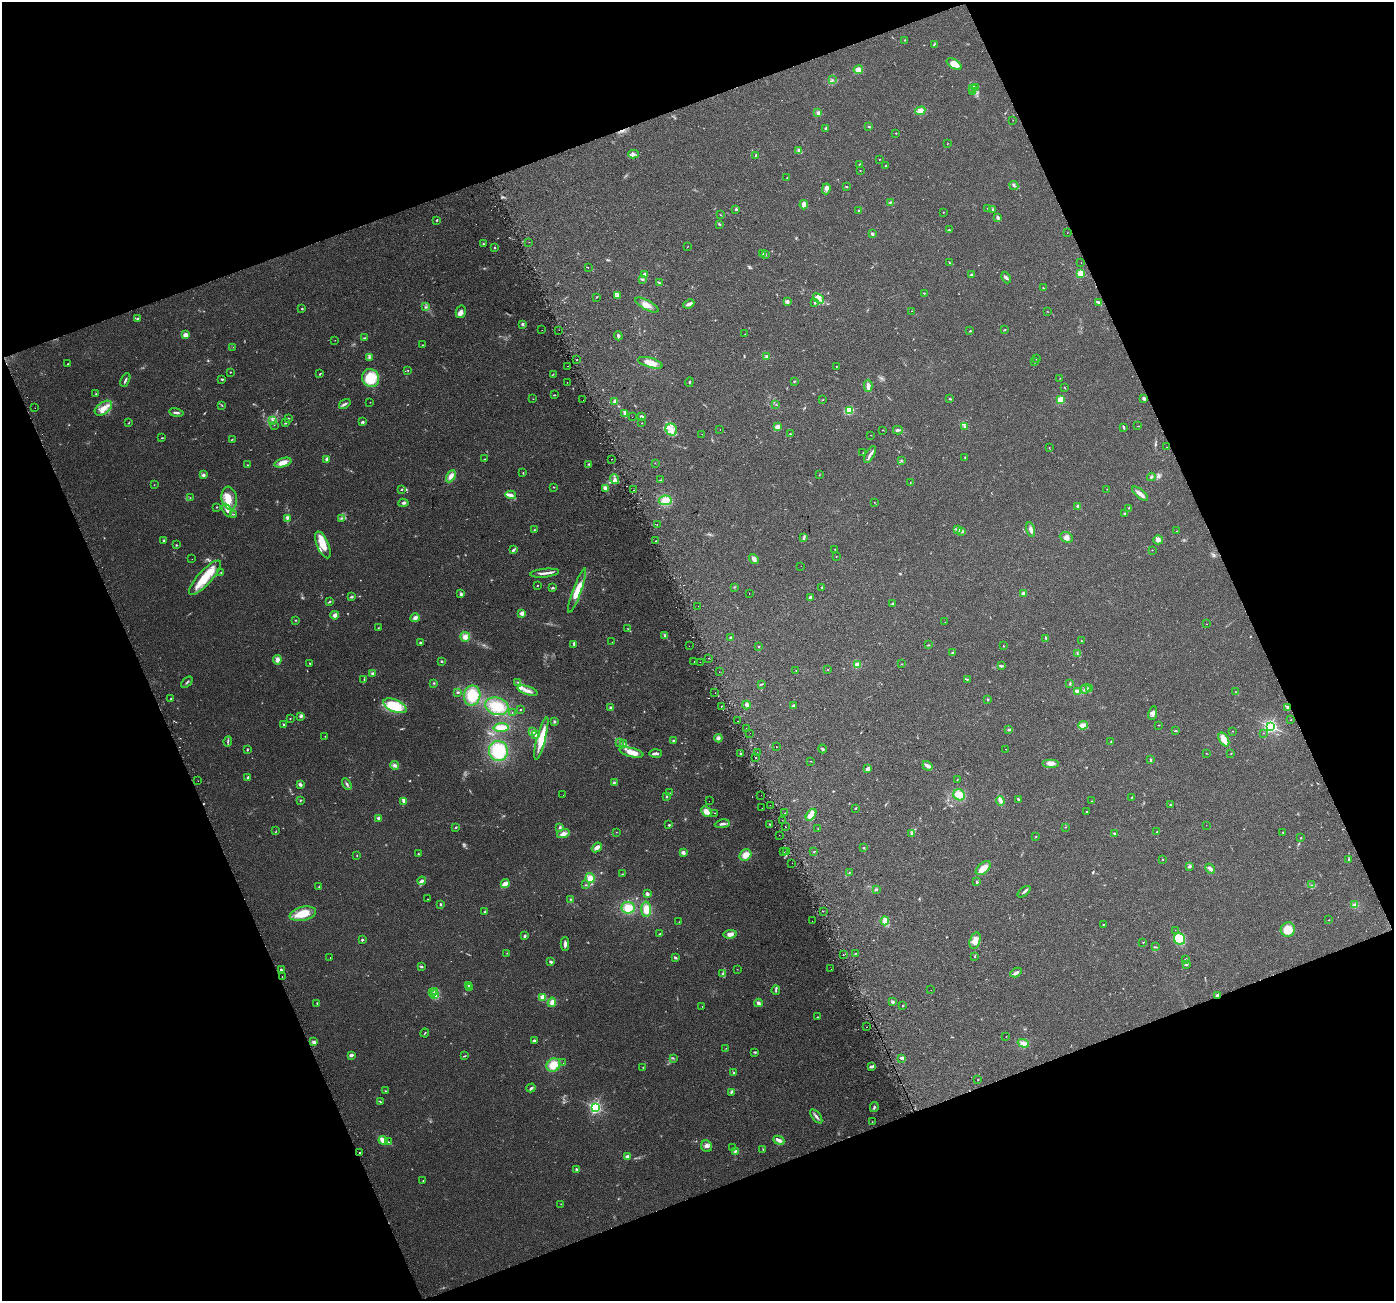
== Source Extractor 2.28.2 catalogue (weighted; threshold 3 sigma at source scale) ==
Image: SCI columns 30-5596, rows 96-5290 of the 5630 x 5441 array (HDU 1 of 3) = the unmasked area's bounding box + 8 px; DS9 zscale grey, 4 x 4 block average (1 PNG px = mean of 4 x 4 image px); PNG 1396 x 1303 px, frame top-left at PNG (2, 2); each listed source drawn as its Kron ellipse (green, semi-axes under 4 px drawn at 4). Shown black and unused: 42% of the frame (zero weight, under 2 of 3 exposures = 2% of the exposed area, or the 3 px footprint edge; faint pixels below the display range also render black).
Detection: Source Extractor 2.28.2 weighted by HDU 2 'WHT'. Background 0.059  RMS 0.0083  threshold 0.0372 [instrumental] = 3 sigma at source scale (4.5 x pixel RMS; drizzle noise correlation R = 1.50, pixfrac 1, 0.0396/0.0396 arcsec/px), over >= 5 px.
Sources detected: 586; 6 too faint to see at this stretch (4 x 4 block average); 17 cosmic-ray / hot-pixel residue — neither listed nor drawn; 10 coinciding with a brighter row at this scale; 40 inside a brighter listed object's ellipse — not listed separately; of the other 513, all 500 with FLUX_AUTO >= 1.01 (the completeness limit of this list) listed and drawn (13 fainter detections not listed), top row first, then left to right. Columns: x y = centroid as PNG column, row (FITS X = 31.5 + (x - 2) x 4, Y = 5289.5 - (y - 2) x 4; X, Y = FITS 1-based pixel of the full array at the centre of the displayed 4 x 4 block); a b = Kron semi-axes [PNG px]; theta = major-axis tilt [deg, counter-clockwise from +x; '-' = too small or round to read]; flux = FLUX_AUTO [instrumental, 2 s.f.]
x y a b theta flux
905 40 3 2 - 2.6
934 44 2 2 - 2.9
954 64 8 4 -32 49
858 70 5 4 - 25
832 80 2 2 - 1.9
973 88 4 2 - 7.7
976 88 3 2 - 5.8
973 91 4 2 - 6.7
920 111 5 3 - 26
818 113 4 3 - 10
1013 120 2 2 - 1.2
869 126 3 2 - 3.5
826 128 3 2 - 4.8
896 133 2 2 - 2.3
947 144 2 2 - 1.3
798 151 4 2 - 6.6
633 154 5 3 - 13
756 155 3 2 - 5.3
879 159 2 2 - 3.6
859 164 2 2 - 14
885 166 2 2 - 2.3
860 171 2 2 - 1.6
787 177 2 2 - 1.9
1014 185 5 2 - 7.7
846 187 3 2 - 3.2
826 189 5 3 - 14
890 202 3 2 - 4.2
804 205 4 3 - 34
987 208 2 2 - 1.5
736 209 3 3 - 5.4
993 209 2 2 - 5
858 211 3 3 - 6.7
943 212 2 2 - 3.2
721 215 2 2 - 1.6
998 218 4 2 - 12
437 220 2 2 - 4.3
720 225 2 2 - 2.1
949 230 3 2 - 2.3
1067 233 2 2 - 1.7
872 234 3 3 - 9
529 242 2 2 - 1.6
483 243 2 2 - 3.2
688 247 2 2 - 1.2
495 248 2 2 - 3.8
763 254 2 2 - 1.9
765 255 2 2 - 3.7
950 263 3 2 - 3.1
1081 263 2 2 - 2.6
588 268 2 2 - 2.2
644 274 3 3 - 9.2
1080 274 2 2 - 230
971 275 2 2 - 7.2
1006 278 6 3 -66 10
642 279 4 2 - 5.3
659 283 3 2 - 3.4
1043 288 2 2 - 3.3
924 293 2 2 - 2.5
618 295 3 2 - 5.8
596 297 2 2 - 1.8
819 298 6 3 -39 24
787 301 3 3 - 14
815 302 4 3 - 8
1099 303 4 2 - 7.8
689 304 6 3 24 19
647 305 13 5 -28 35
425 307 2 2 - 1.9
302 309 2 2 - 7.6
911 311 2 2 - 2.4
1047 311 2 2 - 1.6
461 312 6 5 - 20
138 319 2 2 - 8.8
523 324 3 3 - 7.7
542 330 2 2 - 1.8
559 330 2 2 - 6.3
1004 330 3 2 - 3.1
970 331 2 2 - 3.2
745 334 2 2 - 1.7
185 335 4 3 - 23
618 336 4 3 - 8.9
365 338 3 2 - 3.7
335 340 2 2 - 1
422 345 2 2 - 1.6
233 347 2 2 - 1.1
369 357 2 2 - 3.6
767 357 4 3 - 13
1036 359 2 2 - 1.2
577 360 2 2 - 2.2
1034 362 2 2 - 2.2
650 363 12 5 -16 56
68 364 2 2 - 2.1
568 366 2 2 - 1
836 367 2 2 - 3
408 370 2 2 - 2.3
230 372 2 2 - 2.4
320 374 3 2 - 3.5
553 374 2 2 - 1.8
371 378 9 8 - 130
1060 378 2 2 - 1.5
222 379 3 2 - 5.2
125 380 7 2 63 8.9
794 381 2 2 - 5
567 382 2 2 - 4.7
689 382 5 2 - 3.2
868 386 6 3 89 27
1065 388 2 2 - 1.6
96 394 2 2 - 2.4
554 395 3 2 - 2.8
1144 398 3 2 - 9.4
533 399 2 2 - 1.2
950 399 3 2 - 3.3
583 400 2 2 - 3
822 400 2 2 - 1.8
1061 400 2 2 - 250
615 401 4 3 - 9.2
370 402 2 2 - 1.3
345 404 6 3 34 11
776 404 2 2 - 1.5
222 405 2 2 - 2.6
35 408 2 2 - 1.2
103 408 10 6 35 37
850 410 2 2 - 220
176 413 7 2 -9 12
624 413 3 2 - 7.2
641 416 4 2 - 9.8
632 417 2 2 - 5.5
289 418 2 2 - 1.8
273 420 2 2 - 3.6
362 422 3 3 - 6.6
129 423 3 2 - 2.6
285 423 3 2 - 6.5
642 423 2 2 - 1.4
274 425 2 2 - 1.2
1138 426 2 2 - 1.5
778 427 3 3 - 29
965 427 3 2 - 6.2
1123 427 3 2 - 6.6
720 429 2 2 - 2.2
671 430 6 5 - 33
882 430 2 2 - 1.6
898 430 5 2 - 12
702 434 2 2 - 1.2
790 434 3 2 - 3.4
871 435 2 2 - 3
162 438 3 2 - 3
232 439 2 2 - 2.3
1167 447 2 2 - 1.2
1049 448 2 2 - 1.6
863 453 2 2 - 1.8
870 454 9 3 62 15
965 457 2 2 - 2.6
327 459 3 3 - 10
485 459 2 2 - 2.1
611 459 2 2 - 1.2
901 461 2 2 - 1.7
283 463 9 4 17 37
655 463 2 2 - 1.3
589 464 2 2 - 4.5
247 465 2 2 - 1.8
523 473 3 2 - 2.8
203 475 3 3 - 11
819 475 2 2 - 1.5
451 476 6 4 59 27
1151 477 4 2 - 7.5
614 479 5 3 - 15
661 480 2 2 - 2.2
910 482 2 2 - 1.4
154 485 2 2 - 1.3
554 487 2 2 - 2.6
605 488 4 3 - 15
402 489 2 2 - 3.6
1107 489 2 2 - 1.7
634 490 2 2 - 2.7
1140 494 10 2 -39 35
511 495 5 4 - 17
190 498 2 2 - 1.5
229 498 11 7 -80 64
665 500 6 5 - 44
874 502 2 2 - 1.4
403 503 5 2 - 8.6
1078 506 3 3 - 8.6
217 507 2 2 - 2
1128 508 2 2 - 1.7
227 510 6 3 -66 19
1125 513 3 2 - 3.6
234 514 2 2 - 2.4
341 518 2 2 - 1.9
287 519 3 2 - 5.8
657 525 2 2 - 2.2
957 529 2 2 - 2.6
1031 529 7 3 -77 18
534 530 3 2 - 3.7
1177 531 2 2 - 1.1
962 532 2 2 - 2.6
804 537 3 2 - 5.1
1066 537 7 5 -22 19
164 540 2 2 - 6
1158 540 5 4 - 16
656 541 2 2 - 23
176 545 2 2 - 3.7
323 545 14 5 -66 78
835 549 2 2 - 1.8
513 550 4 2 - 10
1152 550 2 2 - 1.5
836 557 2 2 - 2.1
192 559 2 2 - 2.5
754 559 5 3 - 19
801 566 2 2 - 5.8
221 573 2 2 - 2
545 573 14 2 6 23
205 578 22 7 48 130
537 585 2 2 - 3.1
734 587 2 2 - 2.1
822 587 2 2 - 2.9
553 588 3 2 - 5.6
577 591 23 3 70 75
749 593 2 2 - 4.4
461 594 3 3 - 11
1023 594 3 3 - 18
351 597 3 2 - 6.3
810 597 2 2 - 25
330 602 3 2 - 3.8
892 604 2 2 - 20
698 606 2 2 - 8.6
522 613 2 2 - 71
335 615 4 3 - 17
415 618 4 4 - 16
295 620 2 2 - 2.9
945 622 2 2 - 1
1207 624 2 2 - 1.2
378 628 2 2 - 1.8
628 629 2 2 - 2
665 636 3 2 - 5.8
465 637 5 5 - 26
731 637 3 2 - 6.9
1046 638 2 2 - 5.1
1081 641 2 2 - 1.5
612 642 2 2 - 1
420 643 3 2 - 5.2
574 644 3 2 - 3.7
928 645 3 2 - 3.5
689 646 2 2 - 2.5
1003 646 2 2 - 2.5
758 647 2 2 - 2.3
953 652 4 2 - 5.8
1077 654 2 2 - 2.7
709 658 2 2 - 1.7
277 660 5 3 - 23
442 661 2 2 - 4.6
694 661 2 2 - 7.2
700 662 2 2 - 2.2
310 663 2 2 - 3.2
901 664 2 2 - 1.6
857 665 2 2 - 170
1001 666 4 2 - 5.5
796 670 2 2 - 1.5
828 670 2 2 - 1.7
719 672 2 2 - 1.7
373 673 4 3 - 8
364 679 2 2 - 1.6
967 679 2 2 - 3.1
187 682 7 2 46 5.7
518 682 3 2 - 3.3
434 683 3 2 - 3.6
761 684 4 2 - 4.3
1070 684 3 2 - 4.2
1086 689 5 2 - 8.3
1089 689 4 3 - 9.2
528 691 10 3 -17 24
1077 691 4 3 - 19
458 692 2 2 - 6.1
1236 692 2 2 - 1.8
715 693 2 2 - 1.3
472 695 10 8 79 120
171 699 2 2 - 7
988 700 3 2 - 3
746 705 4 3 - 17
395 706 12 6 -24 200
497 706 12 8 -16 94
721 706 2 2 - 6.8
794 706 2 2 - 14
1288 707 3 2 - 10
611 708 4 3 - 8.3
520 710 2 2 - 3.4
512 713 2 2 - 1.2
1153 713 7 4 78 18
301 716 4 2 - 6.7
290 719 2 2 - 2.3
1290 720 2 2 - 1.2
738 721 2 2 - 1.7
554 722 3 2 - 5.9
284 725 3 2 - 4.7
1083 725 5 3 - 15
1159 725 2 2 - 2.4
1270 726 2 2 - 1100
501 728 7 4 1 48
746 729 2 2 - 1.5
1009 730 3 2 - 6.3
532 731 4 3 - 16
1175 731 3 2 - 3.1
1232 731 2 2 - 1.6
750 733 2 2 - 1.4
1263 733 2 2 - 1.7
535 735 3 3 - 9.5
325 736 2 2 - 2.1
541 738 22 4 75 95
718 738 4 3 - 14
1224 739 7 4 -59 40
673 740 3 2 - 4.3
228 741 5 2 - 6.3
1111 742 2 2 - 1.6
620 743 3 2 - 3.3
623 743 3 2 - 4.9
776 747 2 2 - 1.9
247 749 3 2 - 4.3
822 749 4 2 - 6.4
1005 749 2 2 - 1.3
498 751 10 9 - 210
757 752 2 2 - 9.2
631 753 12 4 -14 49
655 753 6 2 2 16
1206 753 2 2 - 1.1
1231 753 2 2 - 1.6
741 754 3 2 - 4.9
755 757 2 2 - 4.3
1150 759 2 2 - 3.4
811 761 2 2 - 1.4
1051 763 8 4 0 20
395 765 4 3 - 14
927 766 5 3 - 18
868 769 4 3 - 19
248 777 2 2 - 16
957 779 2 2 - 1.6
198 781 2 2 - 2.7
614 783 3 2 - 5
300 784 4 3 - 12
347 784 6 2 -58 9
670 793 2 2 - 1.4
563 795 2 2 - 4.1
761 795 2 2 - 1.1
959 795 6 5 - 64
667 797 2 2 - 4
1132 797 2 2 - 2.4
1019 799 4 2 - 7.8
300 800 2 2 - 4.1
404 801 4 3 - 9.1
709 801 2 2 - 2.4
1000 801 5 2 - 11
1092 801 2 2 - 2
1170 804 2 2 - 2.1
770 805 2 2 - 1.6
762 808 2 2 - 4.7
855 808 3 2 - 3.3
706 812 6 4 -45 28
1086 812 2 2 - 6.4
714 813 2 2 - 13
785 813 2 2 - 8.5
811 815 7 4 54 48
379 818 4 3 - 12
782 820 2 2 - 4.5
722 824 7 3 8 14
770 824 2 2 - 3
669 825 2 2 - 10
1206 825 2 2 - 16
456 827 2 2 - 4.9
560 827 3 2 - 7.7
785 827 2 2 - 10
1065 827 2 2 - 1.9
818 829 2 2 - 1.2
276 831 2 2 - 1.7
616 832 2 2 - 1.1
1157 832 2 2 - 9.2
1283 832 2 2 - 1.7
911 833 3 2 - 6.1
1115 833 4 2 - 6.5
563 834 6 4 16 23
779 835 2 2 - 1
1036 836 2 2 - 2
1301 837 2 2 - 2
597 847 5 3 - 30
863 848 2 2 - 3.5
786 851 2 2 - 12
783 852 2 2 - 9.5
814 852 2 2 - 2.3
683 853 3 3 - 13
418 854 2 2 - 3.5
357 855 3 2 - 2.6
745 855 6 5 - 45
1163 859 2 2 - 2.2
1349 860 4 2 - 6
792 863 2 2 - 1.1
1189 867 4 2 - 6.4
983 868 9 5 42 50
1210 869 5 3 - 18
849 873 2 2 - 2.1
622 874 2 2 - 1.8
590 878 5 4 - 31
422 881 4 3 - 14
977 882 2 2 - 8.2
505 883 5 3 - 37
586 885 2 2 - 2.4
1312 885 2 2 - 1.4
319 887 3 2 - 3.1
876 889 3 2 - 4.9
1024 892 7 2 40 9.5
647 894 3 3 - 13
427 899 2 2 - 1.4
571 900 3 2 - 3.6
441 904 3 2 - 5.4
1355 905 4 3 - 12
628 908 6 6 - 66
646 909 7 5 -90 57
823 911 2 2 - 15
485 912 2 2 - 4.6
303 914 13 7 12 100
1329 920 2 2 - 2
812 921 2 2 - 3
885 921 4 4 - 22
679 922 2 2 - 2.1
1103 924 2 2 - 2.9
1288 929 7 7 - 100
1175 930 2 2 - 4.2
660 933 2 2 - 2.1
730 934 7 4 8 24
524 936 4 2 - 8
1180 939 6 5 - 140
362 940 2 2 - 5.6
975 941 8 5 74 41
1143 942 2 2 - 2.6
565 944 7 2 88 16
1156 947 4 2 - 3.9
507 953 2 2 - 1.5
855 953 2 2 - 2.3
843 955 2 2 - 9.3
975 956 3 2 - 3.1
330 958 2 2 - 3.2
675 958 4 2 - 7.5
1185 959 3 2 - 3.4
551 962 3 2 - 13
1186 965 2 2 - 2.3
421 967 3 2 - 6.3
737 969 2 2 - 1.3
831 969 2 2 - 1.2
281 970 2 2 - 7.6
1016 972 6 3 30 14
723 974 3 3 - 6.9
282 977 2 2 - 1.8
468 985 2 2 - 4.3
470 988 2 2 - 2.4
776 990 5 2 - 6.4
931 990 2 2 - 5.4
434 991 2 2 - 2.5
432 993 2 2 - 2.6
435 994 3 2 - 5.8
1217 995 2 2 - 52
543 997 2 2 - 110
552 1002 5 3 - 29
892 1002 3 3 - 8.2
317 1003 3 2 - 3.6
758 1003 4 2 - 14
702 1006 2 2 - 2.3
903 1006 2 2 - 4.4
817 1017 2 2 - 2.7
866 1027 2 2 - 6
425 1033 4 2 - 3.3
1006 1036 2 2 - 1.2
534 1040 4 2 - 6.9
314 1042 4 3 - 12
1023 1043 6 3 -19 26
726 1048 2 2 - 1.8
755 1052 2 2 - 3.8
351 1055 3 2 - 14
464 1056 4 2 - 3.9
673 1058 3 2 - 2.9
902 1058 4 2 - 16
563 1063 2 2 - 1.6
553 1065 7 6 - 73
872 1066 4 2 - 18
643 1067 2 2 - 2.3
734 1073 2 2 - 6.2
978 1080 2 2 - 1.5
531 1088 5 2 - 10
385 1091 2 2 - 1.6
731 1092 3 2 - 3.9
380 1102 3 2 - 3.1
595 1107 2 2 - 660
874 1107 5 3 - 7.5
816 1116 8 2 -51 13
872 1122 2 2 - 1.4
383 1140 4 3 - 59
779 1140 5 3 - 20
388 1142 4 2 - 5.6
707 1146 6 5 - 18
733 1148 2 2 - 3.3
763 1150 2 2 - 1.3
735 1151 4 2 - 7.7
360 1153 2 2 - 5.1
627 1157 2 2 - 49
576 1169 3 2 - 9.6
423 1181 2 2 - 2
561 1204 2 2 - 1.1
Overlapping masked pixels (flux is a lower limit): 2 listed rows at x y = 1288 707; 1217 995
Diffuse or blended objects may show on this block-average render without a row.